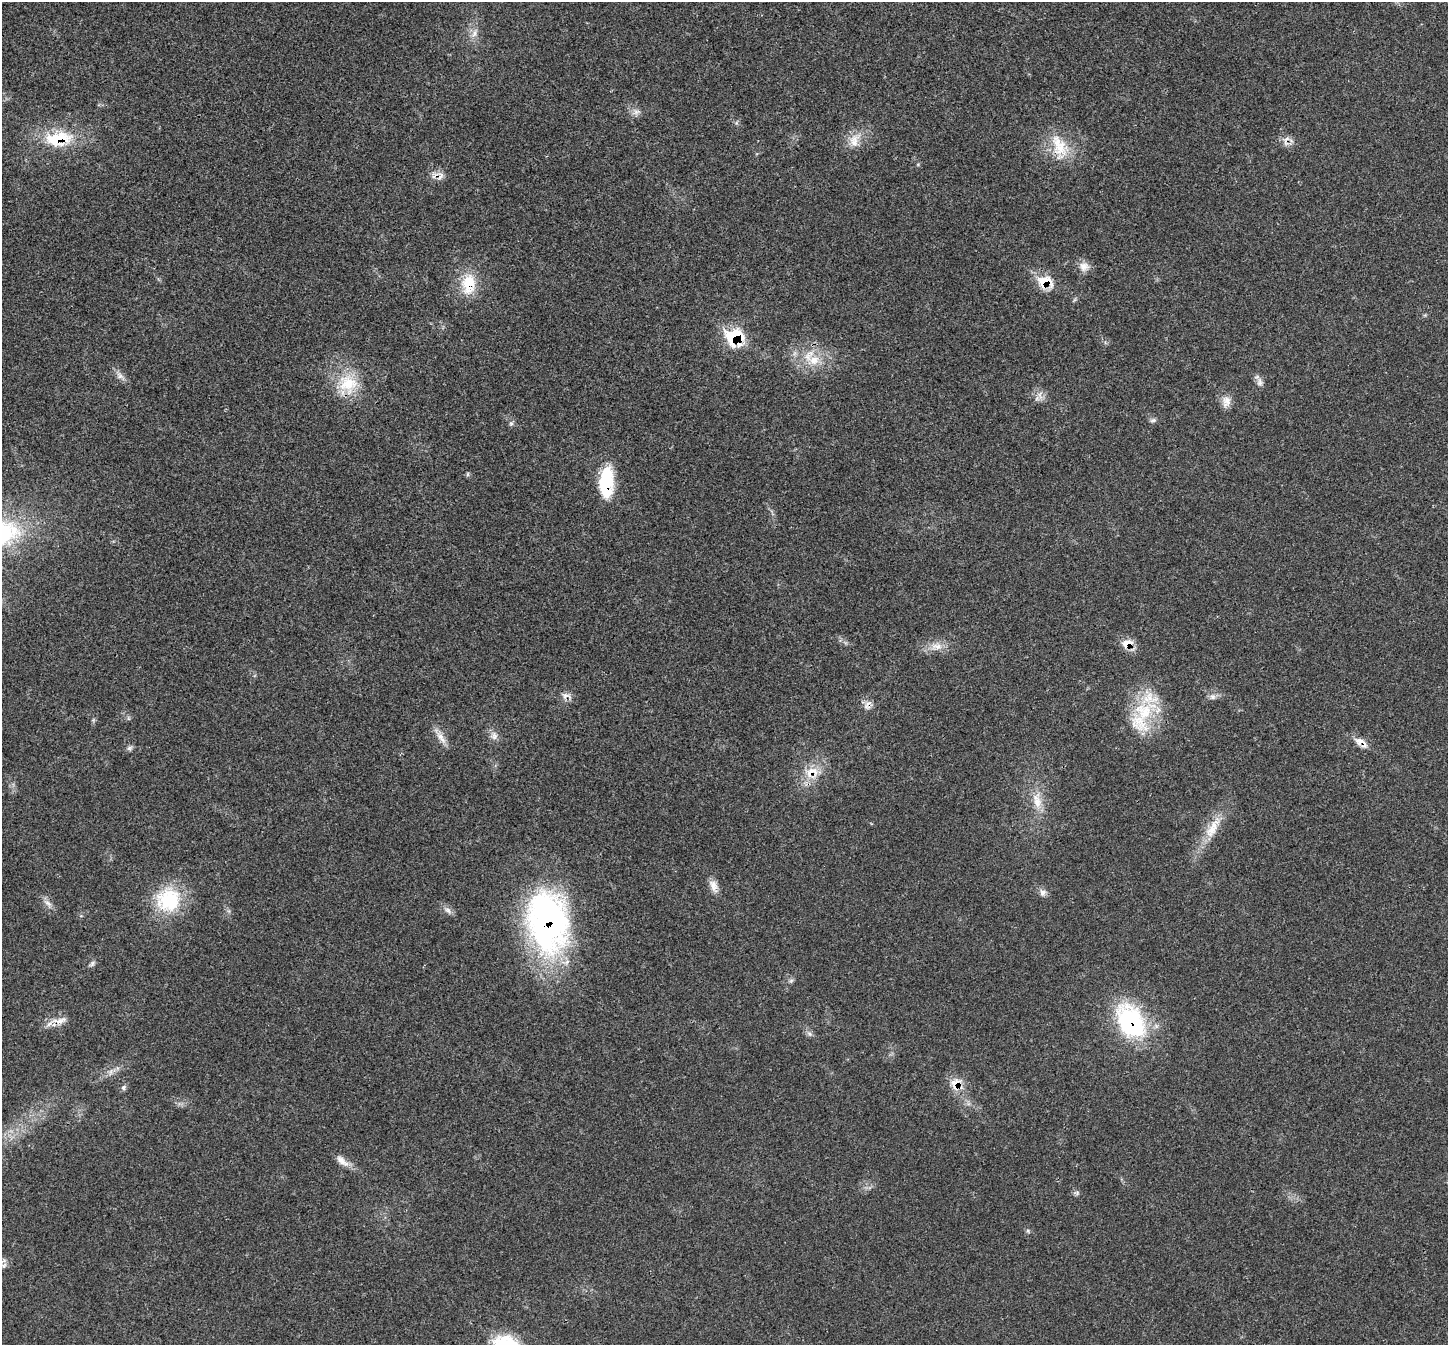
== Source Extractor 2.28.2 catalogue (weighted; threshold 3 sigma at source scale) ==
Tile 10 of 4 x 4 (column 2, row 3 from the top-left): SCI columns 1556-3001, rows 1590-2932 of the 6007 x 6004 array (HDU 1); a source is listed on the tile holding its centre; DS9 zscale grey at full resolution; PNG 1450 x 1347 px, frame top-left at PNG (2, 2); no overlay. Shown black and unused: <1% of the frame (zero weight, under 3 of 4 exposures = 8% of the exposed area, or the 3 px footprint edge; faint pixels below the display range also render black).
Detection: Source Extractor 2.28.2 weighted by HDU 2 'WHT'; one run over the whole footprint, this tile lists its part. Background 0.0209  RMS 0.0033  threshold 0.015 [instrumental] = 3 sigma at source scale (4.5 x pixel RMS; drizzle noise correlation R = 1.50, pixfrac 1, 0.05/0.05 arcsec/px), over >= 5 px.
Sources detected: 52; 2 cosmic-ray / hot-pixel residue — not listed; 2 inside a brighter listed object's ellipse — not listed separately; the other 48 listed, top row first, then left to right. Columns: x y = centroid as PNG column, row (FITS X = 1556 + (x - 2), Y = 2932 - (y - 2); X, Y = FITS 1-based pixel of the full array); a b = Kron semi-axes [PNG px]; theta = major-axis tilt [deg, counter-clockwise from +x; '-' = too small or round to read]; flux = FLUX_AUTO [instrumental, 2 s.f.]
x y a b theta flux
474 33 13 6 65 1.8
636 112 9 7 16 1.4
58 139 39 19 7 16
854 140 22 13 72 4.6
1286 141 16 7 81 1.8
1060 148 26 24 56 11
440 176 14 5 65 1.4
1084 266 14 12 -9 2.6
1045 282 22 16 -12 7.1
468 284 29 19 -90 9.6
734 337 22 19 -19 15
814 360 16 13 26 5.9
120 376 10 7 -60 1.5
1260 382 12 8 -86 1.5
348 384 28 26 -45 12
1226 402 16 11 81 2.6
1153 420 9 5 10 0.79
511 424 6 6 - 0.66
606 482 35 15 87 16
1127 643 16 10 19 3.6
937 646 18 8 -4 3.3
566 695 14 7 -6 1.7
1213 697 9 7 -44 1.2
1144 711 28 27 - 16
494 736 11 10 - 1.8
441 737 23 7 -57 2.8
1361 742 22 9 -35 2.9
129 748 8 6 16 0.85
812 772 22 17 16 6.9
1037 801 26 11 -79 5.7
1212 829 25 13 53 6.4
713 886 18 9 -71 2.6
1043 893 9 8 - 1.5
168 900 33 31 30 19
48 903 12 5 -33 1.4
448 910 10 7 -44 1.4
547 922 71 45 -83 92
92 964 9 5 52 0.81
791 981 7 4 2 0.59
60 1020 23 8 10 3.1
1130 1021 46 29 -59 35
810 1034 7 4 -71 0.68
111 1072 7 4 -72 0.74
956 1084 19 14 59 4.7
123 1087 7 6 - 0.77
342 1161 21 8 -40 2.8
1028 1231 6 4 -72 0.44
4 1266 6 6 - 0.82
Overlapping masked pixels (flux is a lower limit): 13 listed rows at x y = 58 139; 1286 141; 1045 282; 468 284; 734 337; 606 482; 1127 643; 1361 742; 812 772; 547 922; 60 1020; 1130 1021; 956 1084